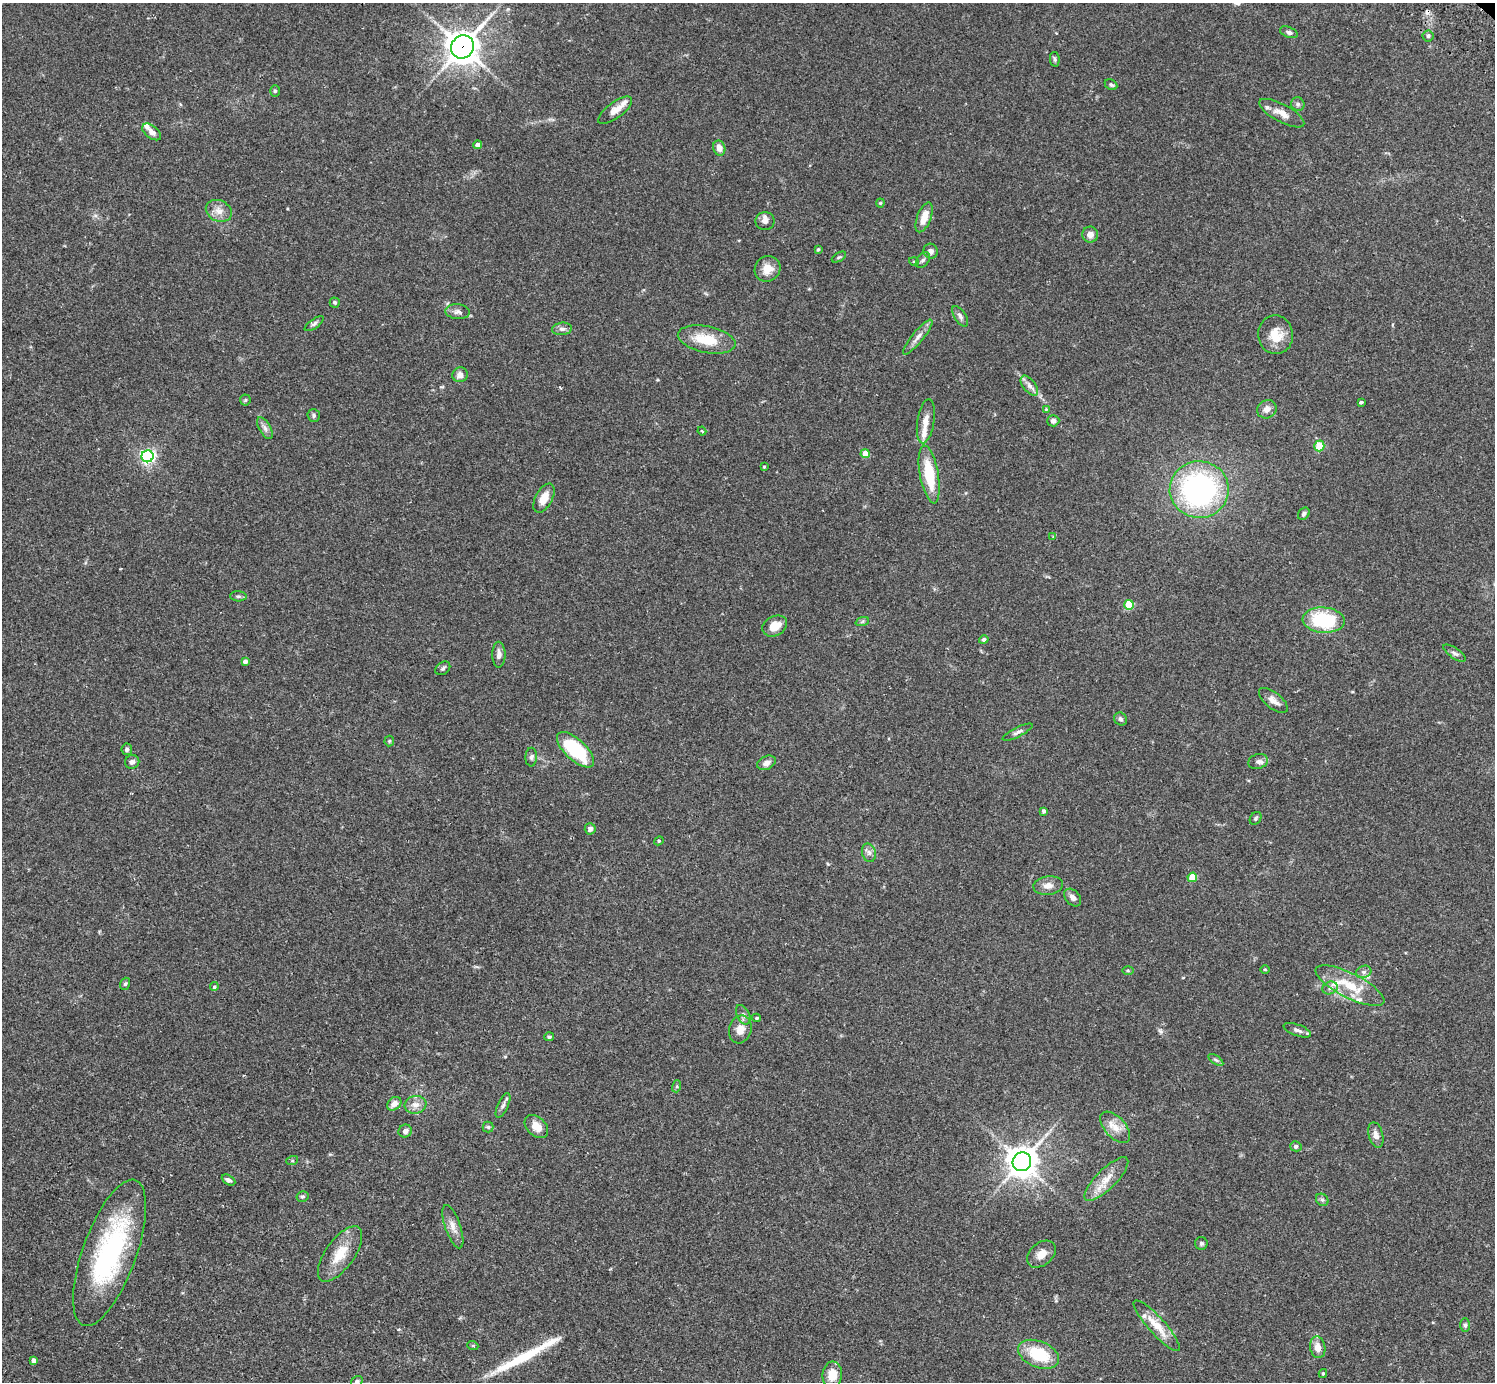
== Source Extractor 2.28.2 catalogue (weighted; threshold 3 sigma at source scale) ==
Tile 7 of 4 x 4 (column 3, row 2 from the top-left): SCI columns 3032-4524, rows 3106-4485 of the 6061 x 6070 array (HDU 1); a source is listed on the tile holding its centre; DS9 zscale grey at full resolution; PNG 1497 x 1384 px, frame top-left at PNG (2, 3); each listed source drawn as its Kron ellipse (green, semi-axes under 4 px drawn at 4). Shown black and unused: <1% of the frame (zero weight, under 2 of 3 exposures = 3% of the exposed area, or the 3 px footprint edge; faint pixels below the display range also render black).
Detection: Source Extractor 2.28.2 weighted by HDU 2 'WHT'; one run over the whole footprint, this tile lists its part. Background 0.106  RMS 0.0064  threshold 0.0288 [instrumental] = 3 sigma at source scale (4.5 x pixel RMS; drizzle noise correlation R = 1.50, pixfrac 1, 0.05/0.05 arcsec/px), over >= 5 px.
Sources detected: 133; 1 cosmic-ray / hot-pixel residue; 1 long thin detection or spike segment (spike, bleed or trail) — neither listed nor drawn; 9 inside a brighter listed object's ellipse — not listed separately; the other 122 listed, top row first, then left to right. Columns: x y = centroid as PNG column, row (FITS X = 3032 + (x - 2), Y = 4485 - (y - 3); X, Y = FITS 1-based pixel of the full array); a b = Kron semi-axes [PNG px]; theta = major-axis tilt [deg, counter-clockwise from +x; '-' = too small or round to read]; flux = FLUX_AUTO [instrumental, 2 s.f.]
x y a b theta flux
1289 32 9 5 -21 1.8
1428 36 5 5 - 1.1
462 47 12 11 - 940
1055 59 7 4 -80 1.1
1111 85 7 5 -28 1.2
275 91 6 5 - 1
1298 104 7 6 - 1.5
615 110 20 8 37 5.7
1282 113 25 9 -28 6.6
152 132 11 6 -38 3.3
478 145 4 4 - 3.6
719 148 7 6 - 4.6
880 203 4 4 - 0.68
219 211 13 10 -25 5.3
924 217 16 7 69 8.4
765 221 9 9 - 2.7
1090 234 8 8 - 3.9
818 249 4 3 - 0.96
931 251 7 7 - 2.5
839 257 8 3 31 0.85
923 260 9 5 51 1.6
914 262 5 3 - 0.56
767 269 13 12 - 7.6
335 302 5 5 - 1
458 312 12 7 -5 2.7
960 316 11 5 -57 2
314 324 11 4 36 1.6
562 329 10 6 6 2.4
1276 335 19 17 -82 12
918 337 22 5 51 4.2
707 339 29 13 -12 19
460 375 8 7 - 3.3
1029 386 12 6 -51 2.9
245 400 5 5 - 0.87
1361 402 4 3 - 1.4
1046 409 4 4 - 0.58
1267 409 10 9 - 3.7
314 415 6 6 - 1.4
926 421 22 8 81 6.2
1053 421 6 5 - 2.6
265 428 12 5 -60 2.5
702 431 4 3 - 0.62
1319 446 5 5 - 19
865 454 4 4 - 8.6
147 456 6 6 - 160
764 467 4 3 - 0.79
929 474 29 9 -80 26
1199 490 29 28 - 130
544 498 16 8 62 7.8
1304 514 7 5 51 1.6
1053 537 4 3 - 0.54
238 596 8 5 -2 1.3
1129 605 5 5 - 26
1324 620 21 12 -4 43
862 622 7 4 19 1.2
775 626 13 9 27 9
984 640 5 4 - 1.7
1455 653 13 5 -34 2
499 655 13 6 90 3.4
245 661 4 4 - 2.2
443 668 8 6 37 1.3
1273 700 17 8 -39 4.4
1121 719 7 6 - 1.5
1018 732 16 4 26 2.2
389 741 5 5 - 0.85
127 749 5 5 - 1.8
575 750 23 10 -43 42
531 757 9 6 88 1.8
132 762 7 6 - 2.2
1258 762 10 7 17 2.4
767 763 10 6 26 3.2
1044 811 4 3 - 1.5
1255 818 7 5 54 1
590 829 5 5 - 2.7
659 841 5 4 - 0.72
869 853 9 7 -76 2.5
1192 877 5 4 - 16
1048 886 15 9 8 4.5
1073 897 10 7 -48 2.9
1265 969 5 3 - 0.52
1128 970 6 4 -1 0.81
1364 972 8 6 20 2
125 984 6 4 71 1.2
1350 986 38 12 -27 20
214 987 4 4 - 1.2
1330 988 8 6 27 2.1
743 1015 10 6 -64 2.3
757 1018 4 3 - 0.88
740 1029 14 11 75 7.4
1297 1030 14 5 -20 2.3
549 1037 5 4 - 1
1216 1060 8 4 -35 1.2
677 1086 6 4 73 0.81
394 1104 8 6 40 4.4
415 1105 11 9 9 4.5
503 1105 13 5 65 2.1
536 1126 13 9 -42 7.2
488 1127 5 5 - 0.99
1115 1127 19 10 -47 7.3
405 1131 7 6 - 2.4
1376 1135 13 7 -76 3.6
1296 1146 6 5 - 1.7
292 1161 6 4 18 0.88
1022 1162 9 9 - 920
1106 1179 29 10 45 10
228 1180 7 4 -29 2.1
302 1196 6 5 - 1
1322 1200 7 5 -43 1.4
453 1227 23 7 -71 5.3
1201 1243 6 6 - 1.3
109 1253 77 27 70 100
340 1254 32 14 55 15
1041 1254 16 11 40 6.1
1465 1325 7 5 89 1.2
1157 1326 33 8 -48 13
473 1346 5 3 - 0.54
1318 1347 11 7 -80 5.2
1039 1354 22 13 -22 26
34 1360 4 4 - 3
1323 1373 4 3 - 0.78
832 1375 13 10 85 9.1
357 1381 6 5 - 1.4
Overlapping masked pixels (flux is a lower limit): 1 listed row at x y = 462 47
Isophote crosses this tile's border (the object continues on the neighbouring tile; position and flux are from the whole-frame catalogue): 1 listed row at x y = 357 1381